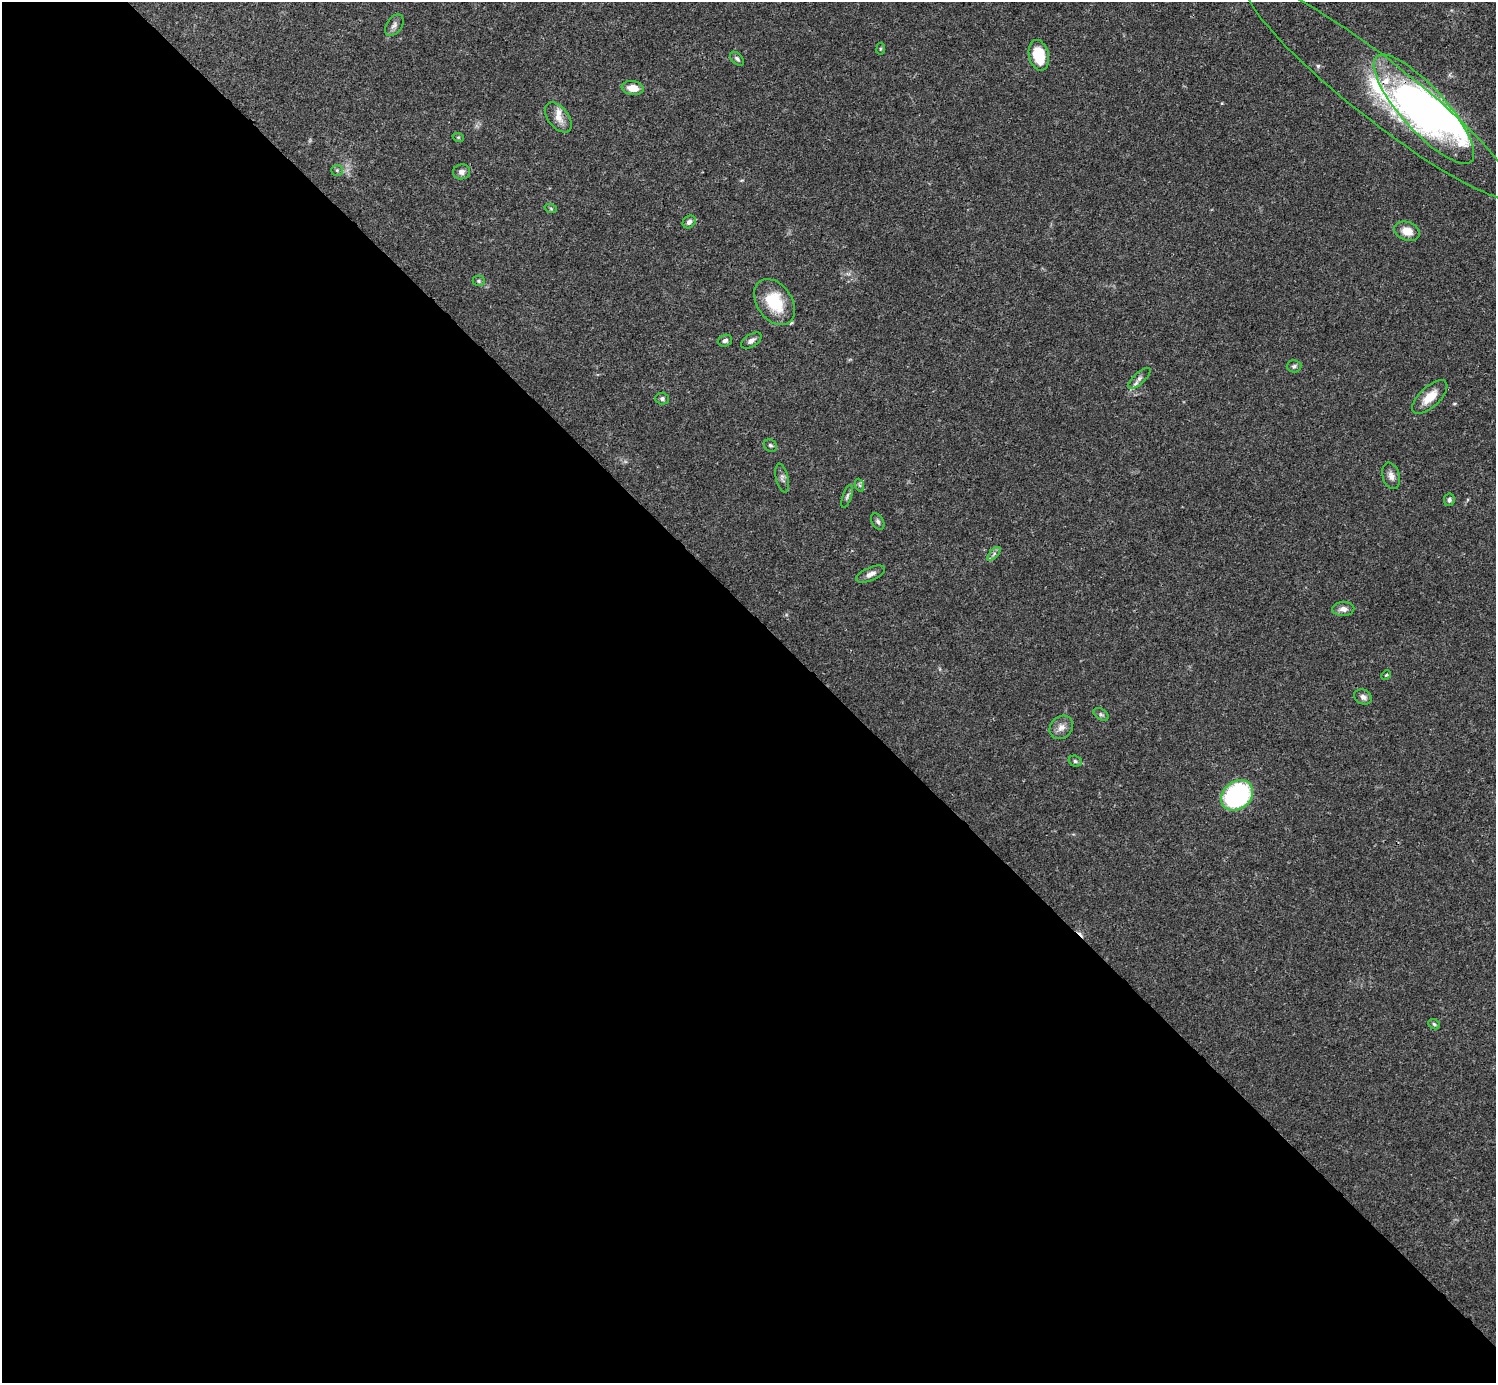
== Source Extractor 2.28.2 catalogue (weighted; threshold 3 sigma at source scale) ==
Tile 9 of 4 x 4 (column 1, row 3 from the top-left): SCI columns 1-1494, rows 1539-2919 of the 5982 x 5981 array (HDU 1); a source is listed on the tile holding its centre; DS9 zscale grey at full resolution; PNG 1498 x 1385 px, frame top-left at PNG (2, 2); each listed source drawn as its Kron ellipse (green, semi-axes under 4 px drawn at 4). Shown black and unused: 55% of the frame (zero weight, under 3 of 4 exposures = <1% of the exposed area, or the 3 px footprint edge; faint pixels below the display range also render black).
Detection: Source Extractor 2.28.2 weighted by HDU 2 'WHT'; one run over the whole footprint, this tile lists its part. Background 0.0412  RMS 0.0027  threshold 0.012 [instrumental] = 3 sigma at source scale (4.5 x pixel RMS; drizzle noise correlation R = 1.50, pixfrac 1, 0.05/0.05 arcsec/px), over >= 5 px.
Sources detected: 45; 2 inside a brighter object's white glare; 1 cosmic-ray / hot-pixel residue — neither listed nor drawn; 3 inside a brighter listed object's ellipse — not listed separately; the other 39 listed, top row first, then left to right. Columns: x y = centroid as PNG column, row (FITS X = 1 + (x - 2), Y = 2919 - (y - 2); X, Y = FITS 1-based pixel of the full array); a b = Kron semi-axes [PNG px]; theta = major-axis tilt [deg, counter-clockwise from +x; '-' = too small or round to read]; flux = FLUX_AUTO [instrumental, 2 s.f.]
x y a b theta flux
394 25 12 7 56 1.1
881 49 6 3 82 0.3
1039 55 15 10 -77 9.5
737 59 8 5 -44 0.66
633 88 11 7 -7 3.6
1381 91 170 30 -38 39
1424 109 70 22 -48 67
558 117 17 10 -51 2.6
458 137 6 3 -18 0.29
337 170 6 5 - 0.43
462 172 8 7 - 1.1
551 209 6 4 -20 0.38
689 222 7 5 44 1.1
1407 231 13 9 -20 3.3
479 281 6 5 - 0.45
774 302 25 17 -55 10
725 341 7 5 18 0.77
751 341 11 6 33 1.1
1294 366 7 6 - 0.67
1139 378 14 5 42 1.1
1430 397 22 10 43 4.6
662 399 6 6 - 0.64
770 445 7 5 -39 0.53
1391 476 13 8 -74 1.5
782 478 14 6 -77 1
859 485 7 4 -70 0.44
847 496 12 4 71 0.69
1449 500 6 5 - 0.61
878 521 9 5 -58 0.75
994 554 8 3 46 0.61
871 574 15 6 23 1.4
1343 609 11 7 2 1.5
1386 675 5 3 - 0.27
1363 697 9 7 -26 1.2
1101 714 8 5 -33 0.58
1061 727 13 10 44 2
1075 761 7 5 -16 0.57
1237 795 17 13 39 35
1434 1024 6 5 - 0.45
Overlapping masked pixels (flux is a lower limit): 1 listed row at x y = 1381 91